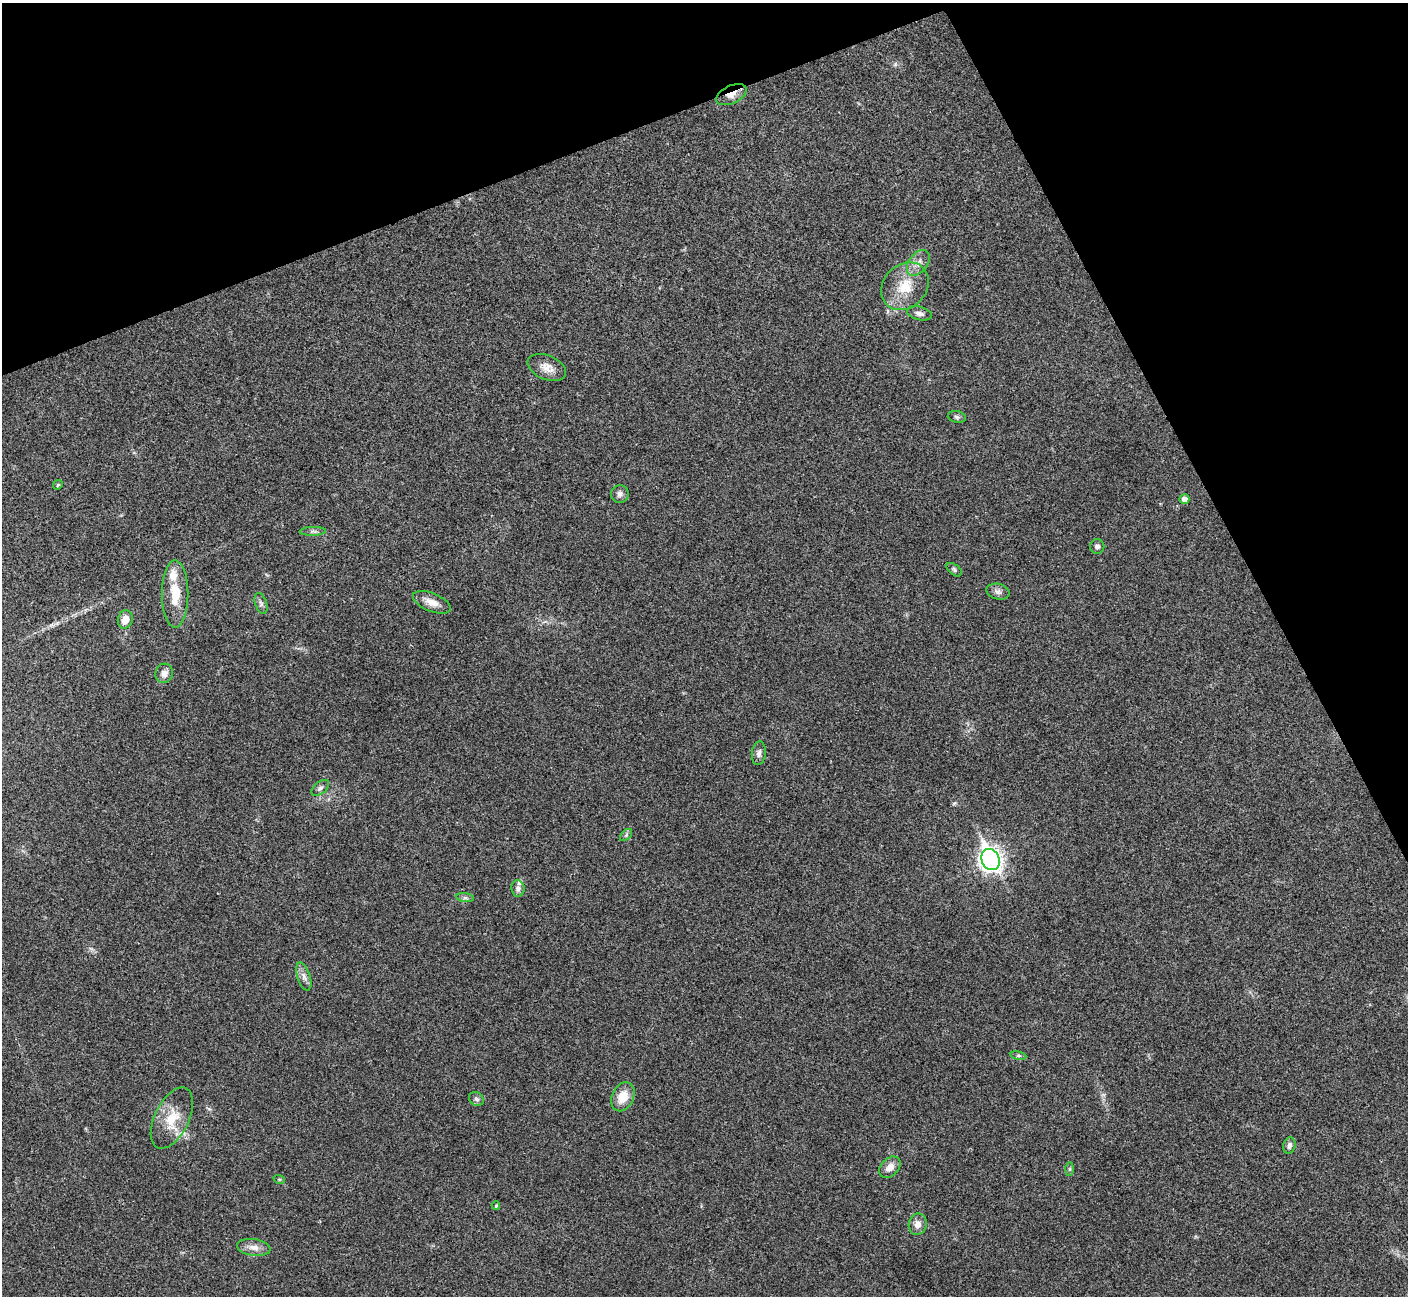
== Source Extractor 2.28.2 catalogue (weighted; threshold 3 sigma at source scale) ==
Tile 3 of 4 x 4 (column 3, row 1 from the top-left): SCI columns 2814-4219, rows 4039-5332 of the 5630 x 5621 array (HDU 1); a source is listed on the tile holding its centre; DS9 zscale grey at full resolution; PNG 1410 x 1298 px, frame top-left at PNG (2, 3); each listed source drawn as its Kron ellipse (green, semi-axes under 4 px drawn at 4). Shown black and unused: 21% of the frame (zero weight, under 3 of 4 exposures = <1% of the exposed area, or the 3 px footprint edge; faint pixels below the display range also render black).
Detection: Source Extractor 2.28.2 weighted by HDU 2 'WHT'; one run over the whole footprint, this tile lists its part. Background 0.0216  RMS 0.004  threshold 0.018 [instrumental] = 3 sigma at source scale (4.5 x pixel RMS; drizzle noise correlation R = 1.50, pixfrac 1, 0.05/0.05 arcsec/px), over >= 5 px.
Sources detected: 38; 2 inside a brighter listed object's ellipse — not listed separately; the other 36 listed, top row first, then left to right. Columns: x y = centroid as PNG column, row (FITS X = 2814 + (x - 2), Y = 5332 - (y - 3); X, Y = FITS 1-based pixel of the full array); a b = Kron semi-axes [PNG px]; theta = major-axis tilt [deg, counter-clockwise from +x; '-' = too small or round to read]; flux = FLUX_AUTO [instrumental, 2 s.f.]
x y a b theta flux
731 95 16 9 25 3.6
918 263 14 9 53 3.2
905 286 26 21 46 12
919 313 13 6 -14 1.9
547 368 20 12 -22 4.2
957 417 9 5 -11 1
58 485 5 4 - 0.47
620 494 9 9 - 1.6
1184 499 5 5 - 1.9
313 531 13 4 2 1.2
1097 546 7 7 - 1.2
954 570 9 5 -38 0.78
998 592 12 7 -14 1.7
175 594 33 13 -89 10
432 602 20 9 -22 4
261 603 11 5 -71 1.3
125 619 9 7 76 3.9
164 673 9 8 - 2.3
759 753 12 7 83 1.6
320 788 10 6 40 1.2
626 835 7 4 45 0.71
990 859 11 8 -63 240
518 888 8 6 -84 1.5
465 898 9 4 -8 0.92
304 976 14 6 -72 2.1
1018 1056 8 4 -8 0.65
623 1097 15 11 65 6.7
476 1099 8 6 -33 1.1
172 1118 33 17 64 11
1289 1145 8 6 73 1.5
890 1167 12 8 46 3.1
1070 1169 6 4 89 0.61
279 1179 6 3 -18 0.48
496 1206 4 3 - 0.57
918 1224 10 9 - 2.9
254 1247 17 8 -8 3
Overlapping masked pixels (flux is a lower limit): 1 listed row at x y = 731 95